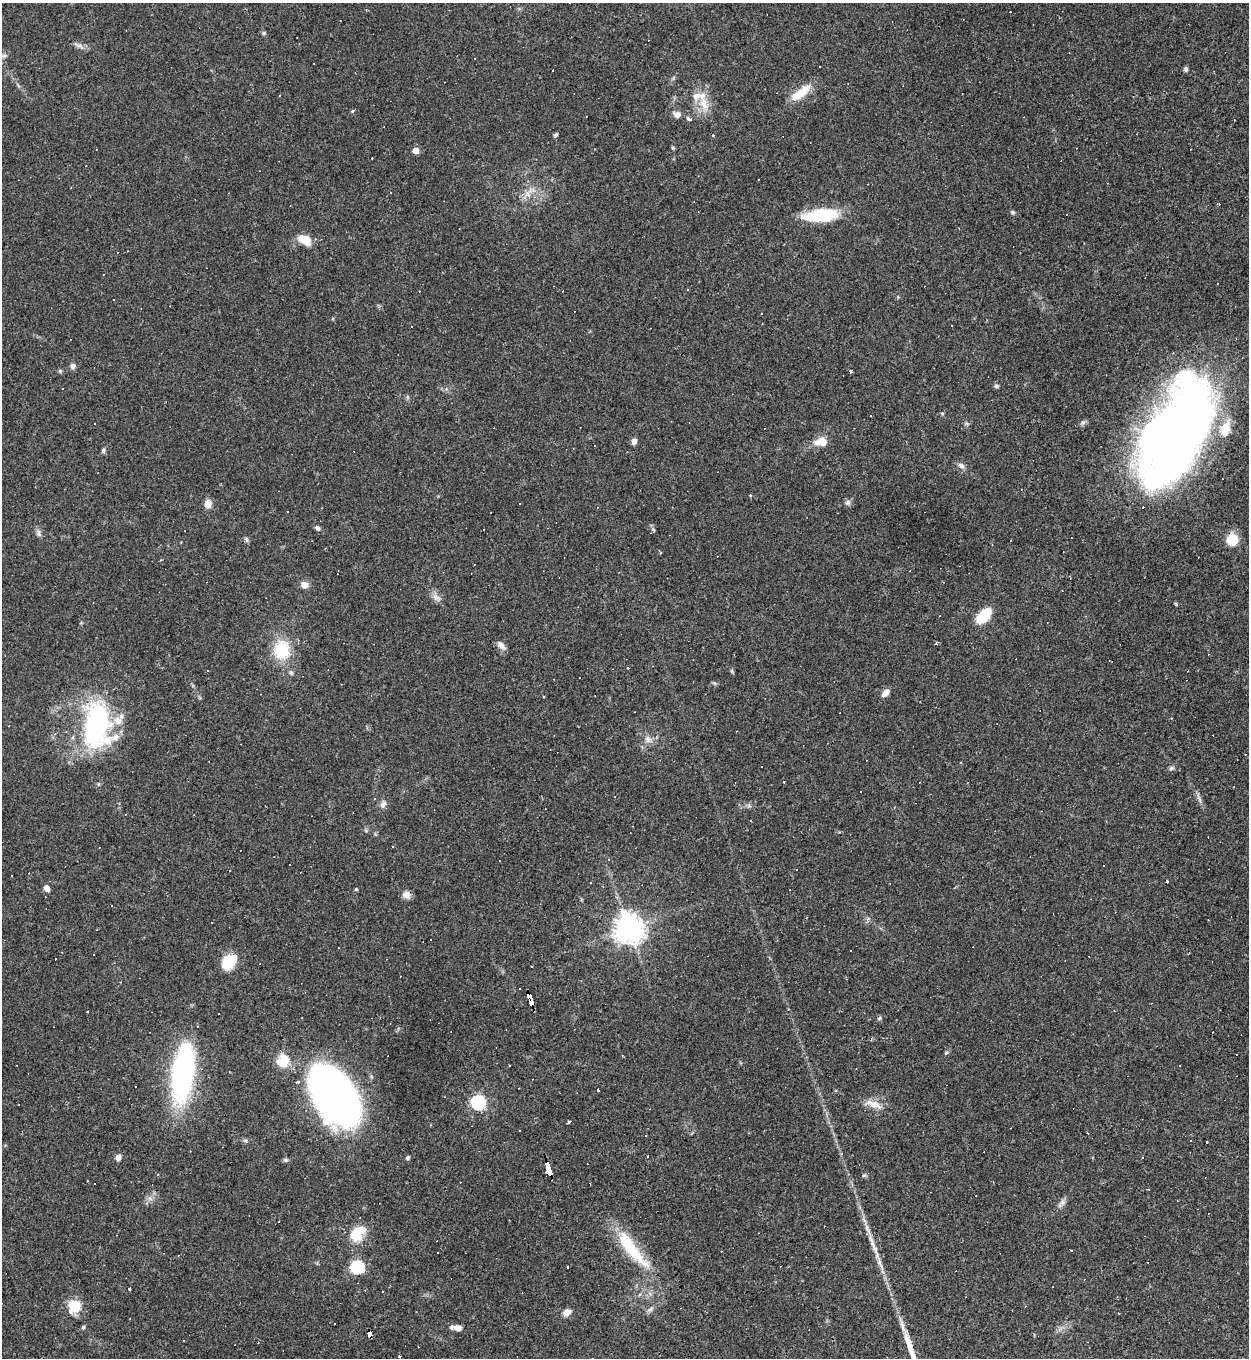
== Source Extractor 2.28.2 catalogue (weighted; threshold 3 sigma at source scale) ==
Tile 6 of 4 x 4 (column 2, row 2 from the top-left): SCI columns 1394-2640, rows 2711-4066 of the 5407 x 5421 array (HDU 1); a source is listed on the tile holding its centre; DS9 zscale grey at full resolution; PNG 1251 x 1360 px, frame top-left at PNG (2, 3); no overlay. Shown black and unused: <1% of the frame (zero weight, under 3 of 4 exposures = <1% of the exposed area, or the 3 px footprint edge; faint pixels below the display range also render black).
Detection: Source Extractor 2.28.2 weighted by HDU 2 'WHT'; one run over the whole footprint, this tile lists its part. Background 0.0443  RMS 0.0046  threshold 0.0209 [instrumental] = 3 sigma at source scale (4.5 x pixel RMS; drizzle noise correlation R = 1.50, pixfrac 1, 0.05/0.05 arcsec/px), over >= 5 px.
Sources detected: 168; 1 inside a brighter object's white glare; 59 cosmic-ray / hot-pixel residue — not listed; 6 inside a brighter listed object's ellipse — not listed separately; the other 102 listed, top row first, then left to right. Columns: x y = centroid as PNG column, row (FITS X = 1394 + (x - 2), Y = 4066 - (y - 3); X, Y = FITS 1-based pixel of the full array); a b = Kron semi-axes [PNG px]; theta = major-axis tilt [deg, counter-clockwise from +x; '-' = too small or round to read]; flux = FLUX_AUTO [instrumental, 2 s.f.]
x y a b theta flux
264 33 6 5 - 0.76
79 45 7 5 -1 1.3
4 55 8 6 27 1.3
314 63 3 2 - 0.29
1186 69 6 5 - 1.1
553 70 3 3 - 1.6
800 93 30 10 37 9
704 104 20 11 -69 7.2
352 111 5 4 - 0.53
677 114 11 8 -28 2.3
690 119 3 3 - 4.6
556 135 6 4 44 0.8
673 148 4 4 - 0.72
416 150 5 5 - 5
758 180 3 2 - 0.38
528 194 10 6 -84 2.3
1013 212 6 5 - 0.77
821 215 37 12 5 24
1067 215 2 2 - 0.37
304 240 17 9 -33 7.2
687 290 3 2 - 0.53
114 300 3 2 - 0.46
73 366 7 6 - 1.6
60 371 6 4 -48 0.64
850 371 4 3 - 2
996 386 6 5 - 0.99
942 414 5 4 - 0.56
1181 432 108 44 64 450
634 441 6 5 - 2.3
822 442 12 8 -5 6.6
103 450 7 5 56 1
961 466 9 6 -33 1.7
750 495 5 3 - 0.36
848 502 8 6 63 1.4
208 504 10 8 79 3.2
317 528 7 6 - 1.2
653 530 3 3 - 3.9
39 534 9 6 -73 1.4
246 539 8 4 -55 0.84
1232 539 9 8 - 14
304 585 8 7 - 3.2
436 598 12 7 -30 2.4
984 616 13 7 48 22
936 643 4 3 - 0.58
501 645 13 7 -46 2.4
282 650 20 16 -89 19
291 673 6 5 - 1.1
885 693 9 6 47 3
544 697 3 2 - 0.37
1171 718 3 2 - 0.33
97 725 55 32 -90 74
648 739 11 7 -60 2.2
1171 768 7 5 22 0.95
383 804 11 7 46 1.9
797 870 3 2 - 0.59
12 875 3 2 - 0.49
1167 881 3 3 - 0.52
591 883 3 2 - 0.37
46 888 5 4 - 4.3
356 889 4 4 - 0.52
406 895 10 9 - 2.7
212 922 3 2 - 0.34
629 928 9 9 - 650
229 962 17 13 45 12
260 964 3 2 - 0.68
519 988 2 2 - 0.47
530 1000 12 4 -73 130
87 1011 3 2 - 0.75
879 1018 6 5 - 0.78
946 1053 6 3 19 0.55
283 1061 15 14 - 9.5
183 1073 65 21 83 88
135 1086 3 2 - 0.57
598 1090 3 2 - 0.56
333 1097 52 32 -57 300
478 1102 6 6 - 89
874 1104 26 9 -20 5
569 1122 4 3 - 2
645 1135 3 2 - 0.34
1207 1142 3 2 - 0.64
648 1156 2 2 - 0.44
118 1158 7 6 - 2
408 1158 4 4 - 0.99
548 1170 12 3 -71 180
864 1175 6 4 18 0.64
87 1181 2 2 - 0.28
1062 1202 9 6 30 1.6
358 1234 20 14 53 12
874 1248 22 6 -65 4.4
631 1249 65 15 -51 24
357 1267 6 6 - 64
567 1267 3 2 - 0.35
129 1288 3 3 - 20
74 1306 18 16 50 8.6
650 1309 9 5 38 1.5
566 1312 9 7 36 3.5
1119 1313 3 2 - 0.46
335 1323 2 2 - 0.4
83 1327 5 4 - 0.64
457 1328 9 6 -7 2.7
369 1334 6 4 -69 57
400 1357 3 3 - 0.85
Overlapping masked pixels (flux is a lower limit): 4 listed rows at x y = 1181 432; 530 1000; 548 1170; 369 1334